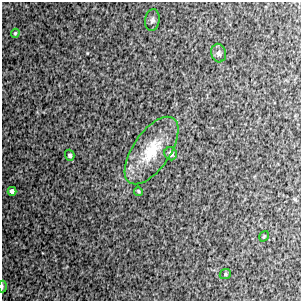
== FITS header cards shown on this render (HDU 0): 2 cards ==
NAXIS1  =                  299 / FITS: X Dimension
NAXIS2  =                  299 / FITS: Y Dimension

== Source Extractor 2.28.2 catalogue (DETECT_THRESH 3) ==
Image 299 x 299 px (HDU 0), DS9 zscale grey, 1 PNG px = 1 image px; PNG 303 x 303 px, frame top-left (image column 1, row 299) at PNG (2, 2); each listed source drawn as its Kron ellipse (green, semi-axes under 4 px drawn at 4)
Background 10400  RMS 310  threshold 939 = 3 sigma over >= 5 px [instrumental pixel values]
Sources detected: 11; all 11 listed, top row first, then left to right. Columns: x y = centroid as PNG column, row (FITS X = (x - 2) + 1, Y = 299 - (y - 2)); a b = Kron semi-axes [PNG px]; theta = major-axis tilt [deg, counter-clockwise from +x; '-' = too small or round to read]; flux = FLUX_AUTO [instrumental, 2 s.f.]
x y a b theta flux
152 20 11 7 81 62000
15 33 5 3 - 25000
219 53 9 7 -75 70000
152 150 39 18 55 780000
171 154 7 6 - 80000
70 155 5 4 - 49000
12 191 4 4 - 63000
138 191 4 3 - 25000
264 236 5 3 - 18000
225 274 6 5 - 32000
2 287 6 3 89 21000
At the frame edge (FLAGS 8, measured only in part): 1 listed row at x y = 2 287